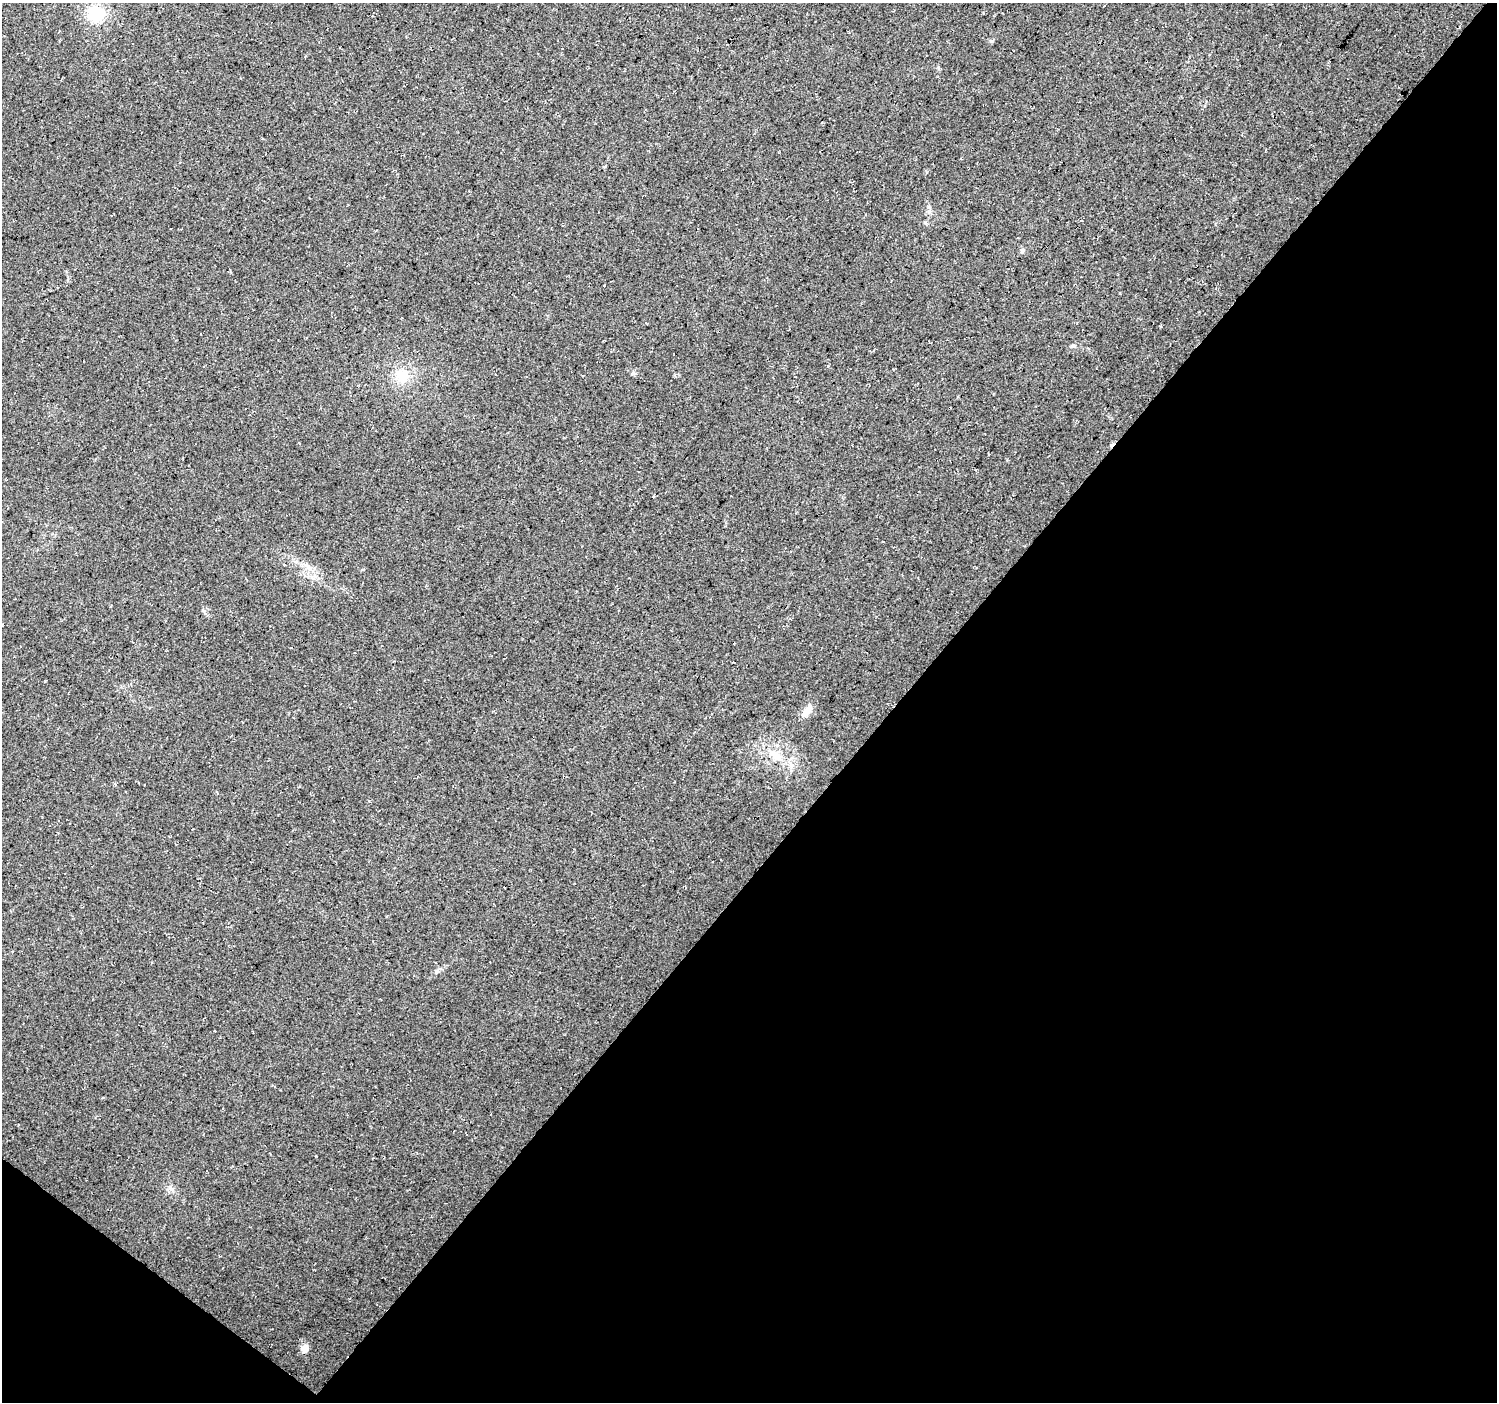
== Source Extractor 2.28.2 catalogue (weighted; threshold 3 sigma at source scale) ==
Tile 15 of 4 x 4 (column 3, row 4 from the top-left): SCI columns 2990-4484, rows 175-1574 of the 5985 x 6016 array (HDU 1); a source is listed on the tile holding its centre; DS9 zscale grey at full resolution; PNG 1499 x 1404 px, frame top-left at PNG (2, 3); no overlay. Shown black and unused: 42% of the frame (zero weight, under 3 of 4 exposures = <1% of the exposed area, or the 3 px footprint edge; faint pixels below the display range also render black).
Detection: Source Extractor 2.28.2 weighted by HDU 2 'WHT'; one run over the whole footprint, this tile lists its part. Background 0.05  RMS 0.0084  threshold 0.0379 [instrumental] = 3 sigma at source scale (4.5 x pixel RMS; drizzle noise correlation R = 1.50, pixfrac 1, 0.0396/0.0396 arcsec/px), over >= 5 px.
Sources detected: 9; all 9 listed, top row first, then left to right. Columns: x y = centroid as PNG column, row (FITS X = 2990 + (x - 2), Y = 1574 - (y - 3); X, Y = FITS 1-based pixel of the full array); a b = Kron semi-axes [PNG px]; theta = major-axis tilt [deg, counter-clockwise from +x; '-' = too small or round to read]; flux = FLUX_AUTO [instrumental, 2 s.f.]
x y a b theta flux
96 14 18 16 0 29
991 41 5 4 - 1.2
1022 250 7 6 - 1.9
1073 346 6 4 1 1.3
632 374 6 4 19 1.2
402 375 17 16 - 20
806 712 16 8 53 7.8
775 755 24 10 -37 15
305 1348 9 8 - 6.6